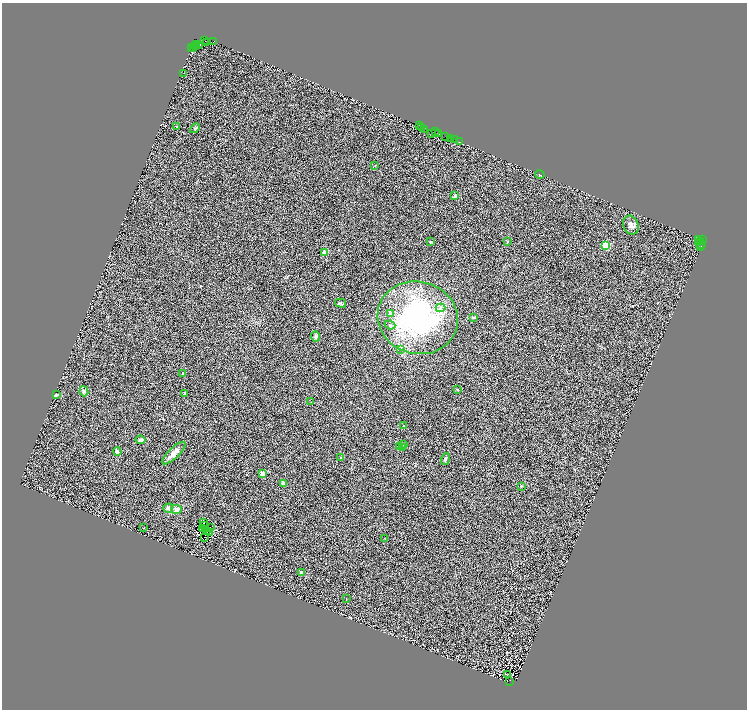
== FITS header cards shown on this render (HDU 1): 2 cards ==
NAXIS1  =                 1490
NAXIS2  =                 1415

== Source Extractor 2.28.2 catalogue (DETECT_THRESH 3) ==
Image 1490 x 1415 px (HDU 1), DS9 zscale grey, zoomed out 1/2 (1 PNG px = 2 x 2 image px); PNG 749 x 712 px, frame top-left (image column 2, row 1414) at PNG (2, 3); each listed source drawn as its Kron ellipse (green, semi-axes under 4 px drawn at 4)
Background 0.688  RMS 0.5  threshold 1.51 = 3 sigma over >= 5 px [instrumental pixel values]
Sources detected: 113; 37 cannot appear on this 1/2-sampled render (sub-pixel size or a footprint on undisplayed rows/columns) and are neither listed nor drawn; the other 76 listed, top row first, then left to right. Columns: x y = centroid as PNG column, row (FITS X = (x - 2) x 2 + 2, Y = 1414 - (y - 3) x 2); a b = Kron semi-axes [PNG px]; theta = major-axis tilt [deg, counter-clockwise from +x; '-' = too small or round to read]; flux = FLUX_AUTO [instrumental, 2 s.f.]
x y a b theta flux
205 41 2 1 - 170
214 41 2 1 - 360
206 42 2 1 - 48
197 44 2 1 - 710
199 45 3 1 - 320
196 47 2 1 - 140
191 48 2 1 - 120
194 48 3 1 - 620
184 73 2 1 - 67
177 126 2 2 - 210
420 126 2 1 - 160
422 127 2 2 - 280
195 128 6 4 45 160
424 130 3 2 - 170
435 132 2 1 - 360
432 133 3 2 - 130
439 133 2 2 - 230
446 136 2 1 - 190
451 138 2 1 - 220
454 140 3 1 - 180
459 142 2 1 - 130
375 166 4 3 - 76
540 175 5 2 - 59
455 196 2 2 - 890
631 225 10 7 -67 460
699 240 3 1 - 290
703 240 2 1 - 140
507 241 3 2 - 98
430 242 3 3 - 100
701 242 2 1 - 150
699 243 4 1 - 250
702 244 2 2 - 230
605 246 3 3 - 7300
700 246 3 2 - 47
325 252 2 2 - 1500
340 303 5 4 - 140
441 308 5 4 - 230
391 314 2 2 - 760
418 318 40 36 -16 18000
473 318 4 3 - 130
390 325 5 3 - 140
316 336 5 4 - 210
400 349 3 3 - 83
183 374 3 3 - 88
457 389 3 2 - 57
84 391 5 4 - 180
185 393 4 3 - 95
56 395 2 2 - 540
311 402 2 2 - 38
404 426 2 2 - 84
141 440 5 4 - 260
403 444 2 2 - 98
400 446 3 2 - 46
403 448 4 2 - 210
117 451 4 4 - 200
174 453 15 5 45 790
341 458 2 2 - 210
445 459 6 3 75 170
262 474 2 2 - 1700
283 483 3 3 - 320
521 486 2 2 - 200
168 508 5 4 - 240
176 509 5 4 - 430
203 522 2 2 - 45
205 525 2 1 - 16
143 528 2 1 - 33
210 528 3 1 - 33
202 529 3 2 - 19
207 530 2 1 - 25
210 532 2 1 - 37
204 537 3 1 - 48
385 538 2 2 - 29
301 573 4 3 - 130
346 599 2 1 - 60
507 675 2 1 - 23
509 681 4 2 - 180
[37 sub-pixel or undisplayed-footprint detections neither listed nor drawn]